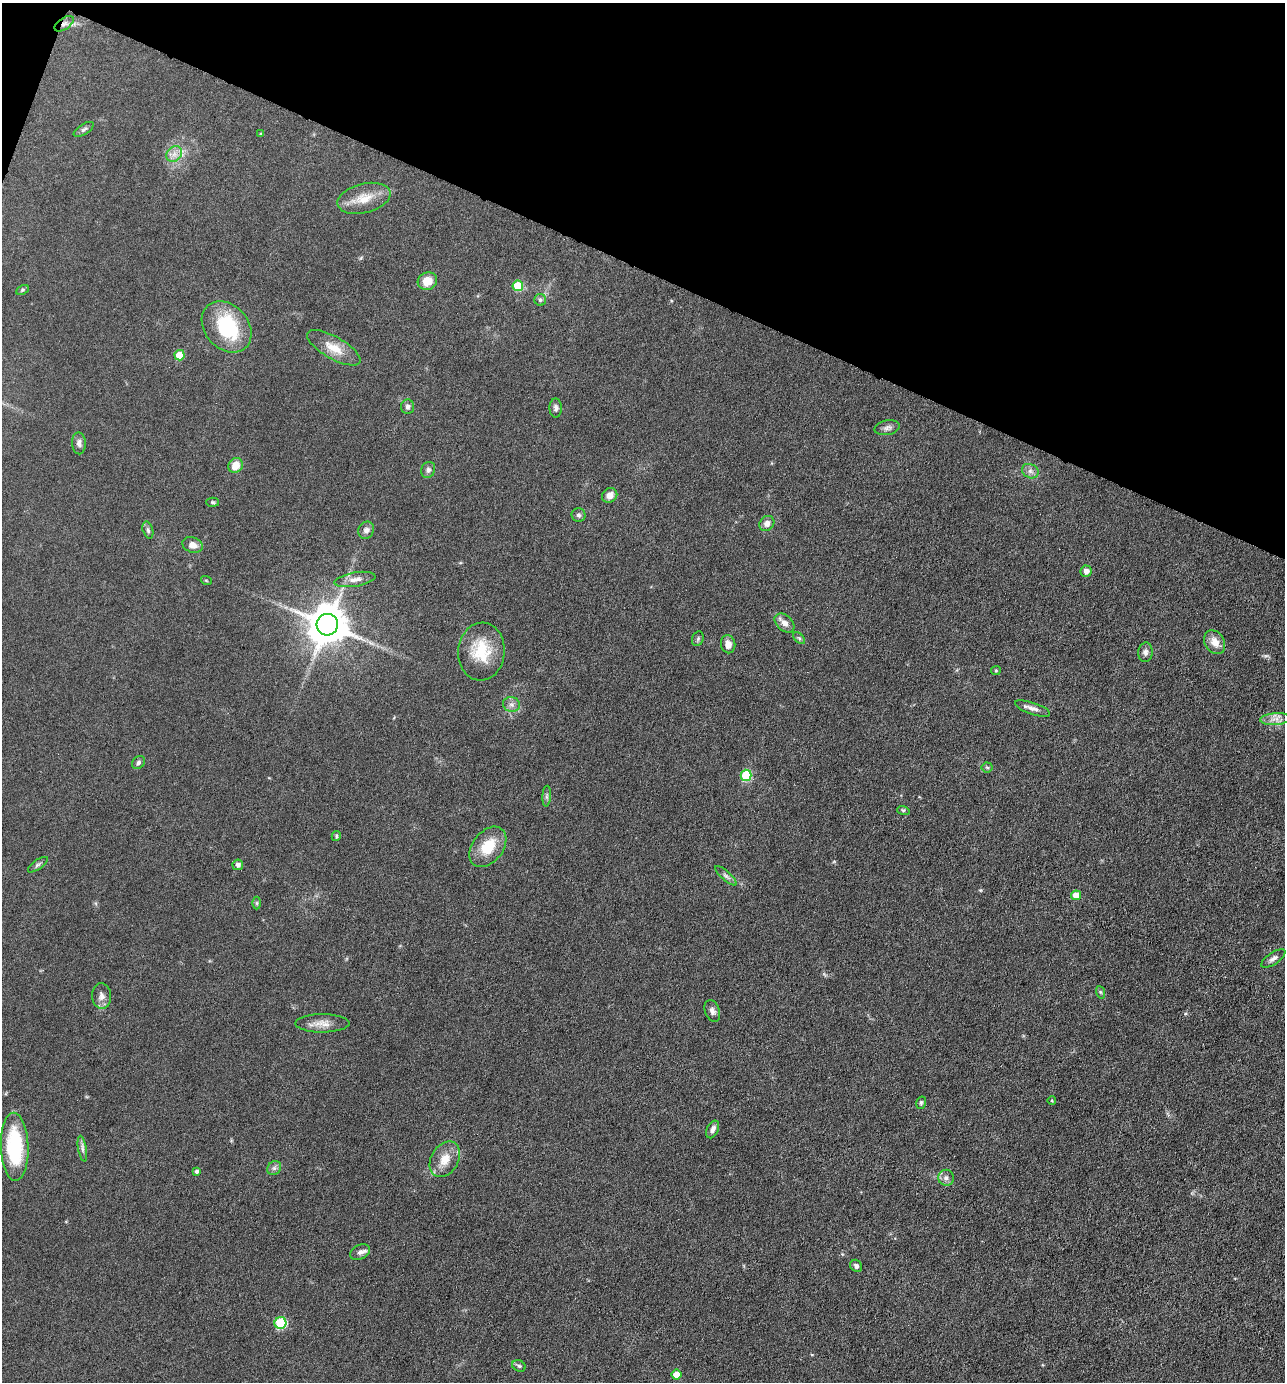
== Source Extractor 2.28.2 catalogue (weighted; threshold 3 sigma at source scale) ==
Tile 2 of 4 x 4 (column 2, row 1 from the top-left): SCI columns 1550-2832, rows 4143-5522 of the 5533 x 5522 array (HDU 1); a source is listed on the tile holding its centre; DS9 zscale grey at full resolution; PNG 1287 x 1384 px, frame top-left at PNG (2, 3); each listed source drawn as its Kron ellipse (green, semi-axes under 4 px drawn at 4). Shown black and unused: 20% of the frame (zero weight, under 4 of 8 exposures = <1% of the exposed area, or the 3 px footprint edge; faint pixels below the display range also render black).
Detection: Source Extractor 2.28.2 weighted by HDU 2 'WHT'; one run over the whole footprint, this tile lists its part. Background 0.067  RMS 0.0053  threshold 0.0215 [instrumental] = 3 sigma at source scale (4.09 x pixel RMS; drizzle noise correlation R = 1.36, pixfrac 0.8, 0.05/0.05 arcsec/px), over >= 5 px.
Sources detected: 73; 1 inside a brighter object's white glare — neither listed nor drawn; the other 72 listed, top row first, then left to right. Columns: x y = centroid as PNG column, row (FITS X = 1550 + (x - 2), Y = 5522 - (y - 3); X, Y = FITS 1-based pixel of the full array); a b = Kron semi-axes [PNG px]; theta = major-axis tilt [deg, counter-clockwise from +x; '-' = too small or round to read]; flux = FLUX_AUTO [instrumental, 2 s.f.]
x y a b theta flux
64 24 11 5 33 2.1
84 129 11 5 32 1.3
261 134 4 4 - 0.49
174 154 8 7 - 2.7
364 198 27 14 14 9.2
427 281 10 8 18 6.9
518 286 5 5 - 15
22 290 7 4 27 0.75
540 300 6 6 - 1
227 327 28 21 -48 34
334 348 30 11 -29 8.8
179 355 5 5 - 13
408 407 7 6 - 1.7
556 408 9 6 -89 1.6
887 428 13 7 11 2
79 443 11 7 -88 2.1
236 465 8 7 - 6
428 470 8 7 - 1.5
1030 471 9 7 -27 2
610 495 8 7 - 3.8
213 502 6 4 -3 0.74
579 515 7 7 - 1.3
767 523 8 7 - 3.1
148 530 9 5 -74 1.3
366 530 9 7 57 2.2
192 545 10 7 -20 3.5
1086 571 6 5 - 2.9
355 579 21 7 9 4.1
206 580 5 3 - 0.43
784 623 11 7 -43 3.2
327 625 11 10 - 1600
799 638 7 4 -45 0.82
698 639 7 5 70 0.93
1215 642 13 9 -59 5
728 644 9 7 -82 3.2
481 652 29 23 85 18
1145 652 10 7 84 1.9
996 670 5 4 - 0.56
512 704 8 7 - 2.1
1033 708 18 6 -18 2.7
1275 719 15 6 4 3.2
139 762 7 5 47 1.2
987 767 5 5 - 0.71
746 775 5 5 - 28
547 796 10 4 86 1.1
903 810 6 4 -18 0.73
336 836 5 4 - 0.63
488 847 23 15 52 14
38 865 12 4 35 1.2
238 865 5 5 - 1.9
726 876 14 4 -42 1.7
1076 895 5 5 - 6.2
257 903 6 4 90 0.66
1273 958 14 6 34 2.1
1100 992 6 4 -70 0.69
102 996 13 9 -85 2.9
712 1011 11 7 -70 2.3
322 1023 27 9 0 5.3
1052 1101 4 3 - 0.41
921 1103 6 5 - 0.81
713 1129 9 5 63 2.1
15 1147 34 14 -88 36
82 1149 13 4 -80 1.5
445 1159 19 13 59 7.9
274 1168 7 6 - 1.4
196 1171 4 4 - 1.3
946 1178 8 8 - 1.9
360 1252 10 7 25 2.1
856 1266 6 5 - 1.5
280 1323 6 5 - 38
519 1366 7 5 -26 1
676 1375 5 5 - 8.1
Overlapping masked pixels (flux is a lower limit): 1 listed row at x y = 64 24